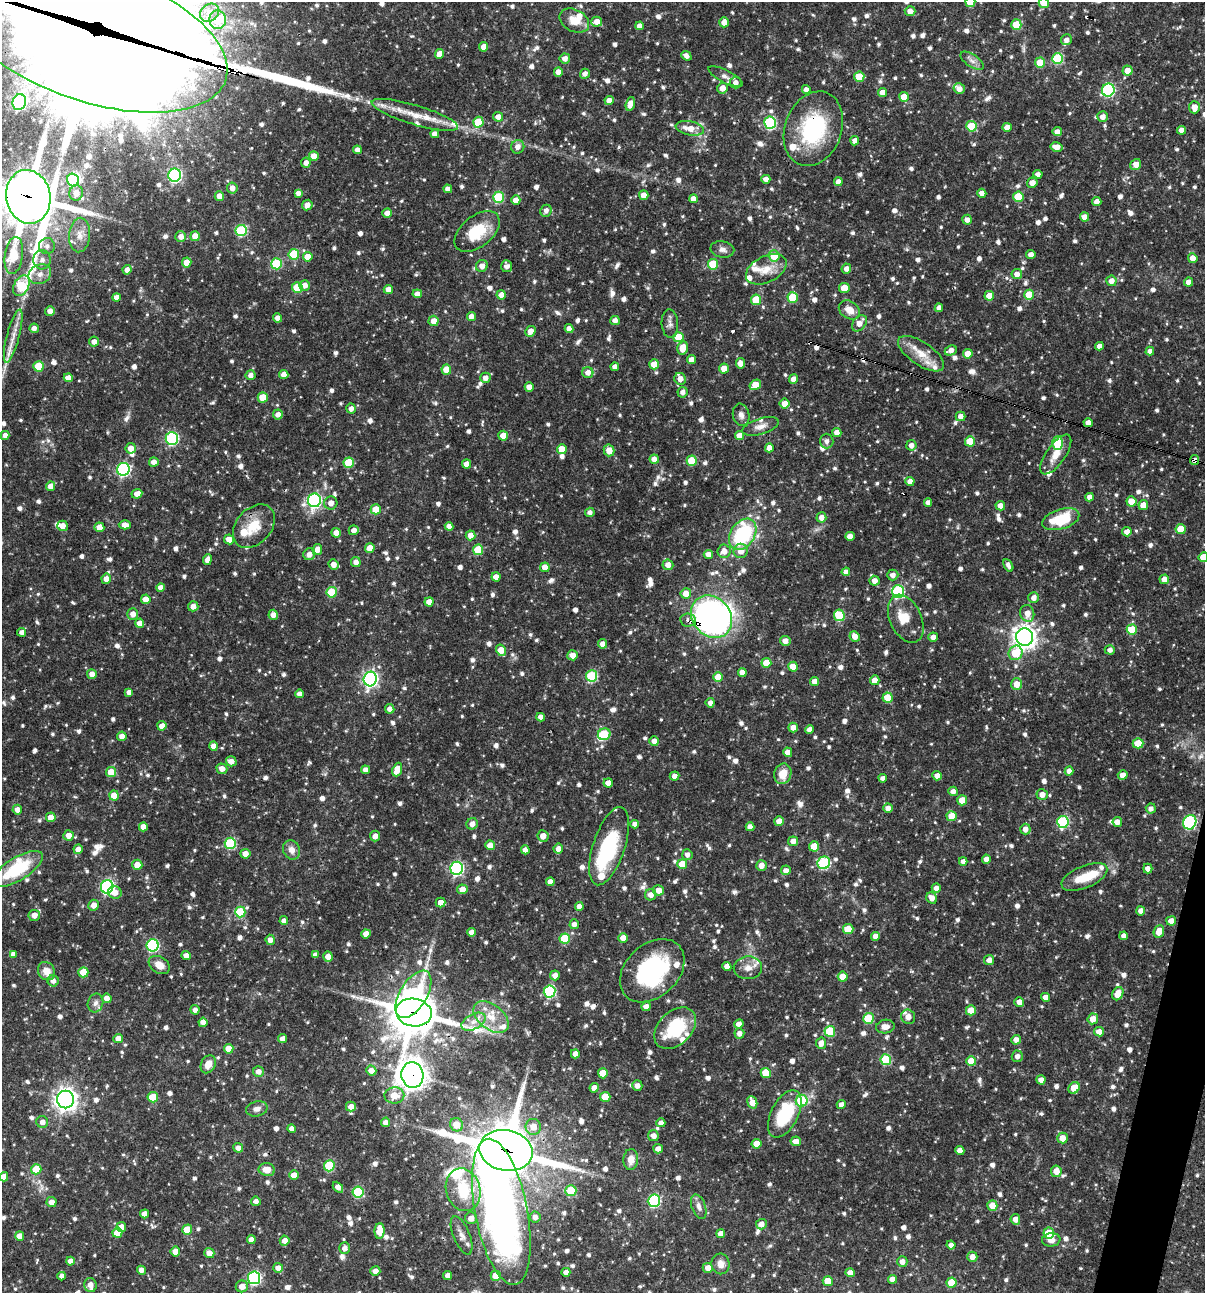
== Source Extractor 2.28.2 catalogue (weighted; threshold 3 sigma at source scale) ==
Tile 6 of 4 x 4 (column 2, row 2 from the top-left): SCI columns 1453-2655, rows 2584-3874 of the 5187 x 5168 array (HDU 1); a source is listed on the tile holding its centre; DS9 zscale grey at full resolution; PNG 1207 x 1295 px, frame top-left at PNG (2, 2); each listed source drawn as its Kron ellipse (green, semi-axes under 4 px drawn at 4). Shown black and unused: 2% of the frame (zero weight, under 3 of 4 exposures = <1% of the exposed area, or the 3 px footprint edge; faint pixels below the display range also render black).
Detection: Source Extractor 2.28.2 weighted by HDU 2 'WHT'; one run over the whole footprint, this tile lists its part. Background 0.0707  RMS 0.0036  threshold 0.0161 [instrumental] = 3 sigma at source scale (4.5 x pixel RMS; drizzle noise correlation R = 1.50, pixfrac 1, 0.05/0.05 arcsec/px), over >= 5 px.
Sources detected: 1208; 9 inside a brighter object's white glare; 5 cosmic-ray / hot-pixel residue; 3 long thin detections or spike segments (spike, bleed or trail) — neither listed nor drawn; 36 inside a brighter listed object's ellipse — not listed separately; of the other 1155, all 500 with FLUX_AUTO >= 1.72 (the completeness limit of this list) listed and drawn (655 fainter detections not listed), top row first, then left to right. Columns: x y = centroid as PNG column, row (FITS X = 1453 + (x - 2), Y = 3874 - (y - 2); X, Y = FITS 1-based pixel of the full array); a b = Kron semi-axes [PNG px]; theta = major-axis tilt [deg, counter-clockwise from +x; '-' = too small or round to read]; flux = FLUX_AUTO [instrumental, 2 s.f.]
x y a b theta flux
970 2 5 5 - 7.6
1044 3 5 5 - 5.5
910 11 5 5 - 2.6
209 13 10 8 38 3.1
218 20 9 8 - 5.6
574 21 16 11 -27 5.6
597 22 5 5 - 3.1
724 22 5 4 - 2.6
1016 25 5 5 - 10
639 26 4 4 - 2.2
92 36 141 66 -18 21000
1067 40 5 5 - 1.7
484 47 4 4 - 2.9
439 54 5 4 - 3
686 56 5 4 - 1.9
565 58 5 5 - 2.1
1058 59 5 5 - 22
972 61 13 6 -34 1.9
1040 63 5 5 - 7.1
1127 71 5 5 - 3.6
558 72 4 4 - 2.4
585 74 5 5 - 2
725 77 19 6 -27 1.8
859 77 5 5 - 8.4
736 83 6 5 - 2
723 88 5 5 - 2.9
959 89 6 5 - 2.7
806 90 4 4 - 2
1108 90 6 6 - 42
883 92 4 4 - 2.9
904 97 5 5 - 5.6
609 100 4 4 - 2.4
19 102 8 6 69 66
630 104 7 4 72 2.9
1194 107 6 5 - 3.5
415 115 45 9 -17 9.3
498 117 5 4 - 2.4
1103 117 5 5 - 2.2
478 122 5 5 - 14
770 123 6 6 - 37
971 126 5 5 - 12
1007 127 4 4 - 2.9
690 128 14 7 -11 4.1
813 129 38 28 70 34
1182 130 4 4 - 2.4
1057 132 5 4 - 2.5
435 134 4 4 - 2.2
855 141 4 4 - 2.7
518 147 7 6 - 2.2
1057 147 6 4 -12 2.6
357 150 4 4 - 2
314 156 5 5 - 2.7
306 163 5 4 - 1.8
1136 165 6 5 - 3.2
1038 174 4 4 - 1.8
175 175 6 6 - 65
766 179 4 4 - 2.5
73 180 6 6 - 26
838 182 4 4 - 2.2
1032 183 5 5 - 3.1
232 188 5 5 - 2
448 189 4 4 - 2.4
76 193 8 7 - 3.6
298 193 4 4 - 1.7
982 193 4 4 - 1.9
644 195 5 4 - 2.7
219 196 5 4 - 2.6
28 197 27 22 -79 1500
498 197 5 5 - 20
1018 197 5 5 - 11
693 199 4 4 - 2.3
516 200 4 4 - 2.8
1097 201 4 4 - 2.3
307 205 5 5 - 2.3
546 211 6 5 - 1.8
387 213 5 4 - 2.6
1084 217 4 4 - 2.5
967 220 5 5 - 2.1
241 230 5 5 - 28
477 231 26 15 39 14
80 235 17 10 86 4.1
195 236 5 5 - 3.7
181 237 5 5 - 2.3
47 246 8 8 - 1.8
722 249 12 8 -10 1.8
294 254 5 5 - 13
14 255 19 9 81 15
1031 255 4 4 - 2.4
774 256 5 5 - 7.8
308 257 5 5 - 4.5
1193 258 5 4 - 2.4
42 260 9 8 - 2.1
187 262 5 4 - 4.4
276 264 5 5 - 20
713 264 5 5 - 15
482 266 6 5 - 2.5
507 266 6 5 - 1.8
766 269 22 13 27 6
846 269 5 4 - 1.9
127 270 4 4 - 2
40 274 12 9 25 3
1017 274 5 5 - 2.4
1111 281 5 5 - 2.4
1189 282 4 4 - 2.4
305 285 5 5 - 2.5
21 286 11 7 62 23
297 287 5 5 - 14
844 288 5 5 - 6.3
388 289 4 4 - 3
417 294 4 4 - 2.3
501 295 5 4 - 2.2
1029 295 5 5 - 8.9
989 296 5 5 - 5
116 297 4 4 - 2.2
793 297 5 5 - 12
756 300 5 5 - 10
939 308 4 4 - 1.8
849 310 11 8 -35 3.8
50 311 5 4 - 2.3
471 316 4 4 - 1.8
277 318 4 4 - 2
433 321 5 5 - 3.1
615 321 4 4 - 2.3
859 323 9 6 53 2.8
670 324 14 8 -86 1.8
34 328 5 4 - 1.8
569 329 4 4 - 2.2
530 331 6 5 - 2.6
13 336 27 6 75 4.2
678 337 5 5 - 11
94 342 5 5 - 2
1099 346 4 4 - 1.9
683 348 7 5 76 4.8
951 350 6 4 24 2.5
1150 351 4 4 - 1.8
921 354 26 11 -34 6.9
968 354 4 4 - 4.2
691 359 4 4 - 2.1
740 363 5 4 - 2.3
654 364 5 5 - 6.5
38 366 5 5 - 11
615 367 4 4 - 2
724 368 5 5 - 3.8
446 369 5 5 - 4.5
588 373 5 5 - 2.5
284 374 4 4 - 2.3
251 375 5 5 - 1.9
68 378 4 4 - 2.5
485 378 5 5 - 2.1
680 379 6 5 - 2.9
794 379 4 4 - 2.6
755 385 6 5 - 5.5
529 387 4 4 - 2.8
682 392 5 5 - 1.8
263 397 5 5 - 7.1
784 404 5 5 - 2.9
351 409 5 4 - 1.9
278 414 5 5 - 2.3
741 415 11 8 -76 1.9
961 416 5 5 - 2.4
1088 423 4 4 - 2.5
760 426 19 8 17 2.8
837 432 4 4 - 2.2
5 435 4 4 - 2
503 436 5 5 - 5.2
739 436 4 4 - 3.7
172 438 6 6 - 47
827 441 7 6 - 1.7
970 441 5 5 - 8.9
1058 443 7 5 90 16
911 445 5 5 - 2.2
131 448 5 5 - 3
769 448 4 4 - 3
562 449 5 5 - 6
609 450 6 5 - 3.8
1056 455 23 9 55 5
654 459 4 4 - 2.5
1195 460 5 4 - 2
692 461 5 5 - 10
154 462 5 4 - 2.3
349 463 5 5 - 14
467 464 4 4 - 2.9
123 469 6 6 - 57
910 481 4 4 - 2.3
50 486 5 4 - 2.5
137 494 5 4 - 2.7
1090 497 4 4 - 2.1
314 500 7 6 - 74
1131 501 5 5 - 5.3
331 503 6 6 - 2.1
928 503 4 4 - 1.9
1143 505 5 5 - 4.7
1000 506 5 4 - 2.6
376 509 5 5 - 7.2
590 512 4 4 - 1.7
821 517 5 5 - 2.5
1061 519 19 10 17 15
125 525 6 4 0 3
62 526 5 5 - 2.5
254 526 25 17 48 8.8
449 526 4 4 - 2.2
99 527 5 5 - 3.4
1181 529 5 5 - 7.9
354 530 5 5 - 1.9
1127 532 5 4 - 2.6
336 533 5 4 - 2.4
743 534 17 12 57 33
470 535 5 5 - 2.9
850 536 5 4 - 2.8
229 539 5 5 - 3.6
370 548 5 5 - 4.4
317 549 5 4 - 2.6
478 550 5 5 - 12
724 551 6 6 - 2.8
741 551 7 7 - 3.2
309 554 6 5 - 2.5
708 554 4 4 - 2.4
1203 557 5 4 - 6
207 560 5 4 - 1.7
356 562 5 5 - 2.2
334 565 5 5 - 2.6
668 565 5 5 - 2.4
1008 565 7 4 -63 1.7
545 567 5 4 - 3.4
846 572 4 4 - 2.2
893 575 5 5 - 1.9
496 577 4 4 - 2.9
106 579 5 4 - 2.2
1164 579 5 5 - 2.9
875 581 5 5 - 2.4
161 587 4 4 - 2.1
898 591 6 6 - 39
332 592 5 5 - 15
686 593 5 5 - 3.4
1034 598 5 5 - 2.1
146 599 4 4 - 3.4
429 602 4 4 - 3.1
193 606 5 5 - 2.5
1027 613 8 7 - 3.5
133 614 5 5 - 2.7
273 615 5 4 - 2.2
839 615 6 5 - 18
712 617 23 19 -50 120
906 619 25 16 -65 6.9
688 620 8 6 -7 2.5
140 623 4 4 - 2.6
1132 630 5 5 - 12
22 632 4 4 - 1.8
855 636 5 5 - 2.6
933 637 5 4 - 2.4
1025 637 8 8 - 270
785 641 5 5 - 2.5
603 644 4 4 - 2.7
501 650 6 5 - 4.6
1110 650 5 4 - 1.8
1016 653 7 6 - 11
573 655 5 5 - 2.7
766 663 5 5 - 6.9
793 667 5 5 - 5.2
742 672 4 4 - 2.6
92 674 5 5 - 2.3
592 676 5 5 - 27
718 677 5 5 - 6.6
370 679 7 6 - 95
875 680 5 5 - 3.4
815 681 4 4 - 2.4
1017 684 6 5 - 3.9
129 692 4 4 - 1.7
299 694 4 4 - 2.2
888 698 5 5 - 8.2
710 703 5 4 - 1.8
390 709 4 4 - 2
541 717 4 4 - 2.1
162 726 4 4 - 2.5
793 727 5 4 - 2.3
809 729 4 4 - 2.1
604 734 6 5 - 18
122 736 5 4 - 2.2
654 741 5 4 - 2.1
1138 743 5 5 - 8.2
213 746 4 4 - 2.5
788 752 5 4 - 2.5
231 761 5 5 - 2.3
222 769 5 5 - 2.6
365 770 4 4 - 2.2
397 770 7 4 69 5.8
1069 771 4 4 - 2.1
111 772 5 5 - 6.3
783 774 10 8 74 6.1
1123 775 5 5 - 3
675 776 5 4 - 1.8
937 776 5 4 - 2.3
883 778 4 4 - 1.7
608 783 4 4 - 2.9
953 791 5 4 - 1.9
1042 794 5 5 - 2.5
114 796 5 5 - 5.7
962 800 5 5 - 4.7
888 808 5 4 - 2.2
1151 808 5 5 - 1.8
17 810 5 5 - 2.4
952 816 5 5 - 6.2
51 817 5 4 - 3.5
779 821 5 5 - 3.7
1063 822 6 6 - 33
1117 822 5 4 - 2.7
1190 822 7 6 - 44
472 824 6 5 - 2.3
635 824 4 4 - 1.7
143 827 4 4 - 2.4
750 827 4 4 - 2.2
1025 829 5 5 - 2.5
68 836 5 5 - 3.1
375 836 5 5 - 2.4
543 836 6 5 - 2.9
793 841 5 5 - 2.8
230 843 5 5 - 27
490 845 5 5 - 2.9
609 846 41 16 72 26
814 846 5 5 - 7
78 849 5 4 - 2.6
558 849 5 5 - 2.2
292 850 10 8 -63 2.5
525 850 4 4 - 2
245 854 5 5 - 2.7
687 855 5 5 - 1.7
986 859 4 4 - 2.4
963 861 4 4 - 2
824 863 6 6 - 29
682 864 5 5 - 6.8
137 865 5 5 - 4.7
761 865 5 5 - 2.7
457 868 6 6 - 63
17 869 29 11 32 22
1148 869 5 4 - 2
786 870 5 5 - 1.8
1084 877 24 11 23 8.6
550 882 4 4 - 2.1
107 887 6 6 - 69
936 888 5 4 - 2.1
462 889 5 5 - 2.9
658 890 5 5 - 2.7
115 892 7 6 - 3.1
651 895 6 5 - 2.4
932 898 6 5 - 2.6
441 902 5 5 - 2.6
94 905 5 5 - 2.4
579 906 4 4 - 2.2
1141 911 4 4 - 2.4
240 912 5 5 - 17
34 915 5 5 - 2.7
284 921 4 4 - 1.8
1171 921 5 4 - 2.8
574 924 5 4 - 1.8
848 929 5 5 - 7.1
1159 931 6 5 - 4.7
471 932 4 4 - 2.3
366 934 4 4 - 3.2
875 936 4 4 - 2.3
1124 936 4 4 - 2.1
623 938 4 4 - 3.5
565 939 5 5 - 13
270 940 5 4 - 2
153 945 6 6 - 46
13 954 4 4 - 1.7
315 955 4 4 - 1.8
186 956 5 4 - 2.2
328 957 5 5 - 3
989 960 5 5 - 2.3
159 965 11 8 -32 3.5
727 966 5 4 - 2.4
748 968 14 11 2 3.6
46 971 9 8 - 3.7
652 971 37 26 43 42
83 972 5 5 - 8.1
555 975 5 5 - 2.2
843 977 5 5 - 6
53 981 6 5 - 1.8
550 991 6 6 - 36
413 994 26 13 59 38
1118 994 7 5 64 4.5
1046 997 4 4 - 2.4
107 998 5 4 - 2.2
1019 1002 5 5 - 2.6
95 1003 9 7 72 1.8
646 1007 4 4 - 2.3
195 1010 5 4 - 1.9
971 1010 5 5 - 5.5
414 1012 18 14 -9 1200
491 1017 20 12 -39 7.3
908 1017 7 7 - 3.1
868 1018 5 5 - 14
1093 1019 5 5 - 4.2
203 1022 4 4 - 2.3
474 1022 13 7 27 2.9
739 1024 5 4 - 2.2
885 1027 9 6 10 2.5
675 1028 24 16 45 18
830 1031 5 5 - 18
1099 1032 5 4 - 2.8
739 1033 5 5 - 1.8
118 1038 5 4 - 2.6
283 1039 4 4 - 2.3
1016 1040 5 5 - 2
821 1043 6 5 - 2.4
229 1049 5 4 - 4.7
575 1054 4 4 - 2.4
1017 1056 6 5 - 1.7
886 1060 5 5 - 20
971 1061 5 5 - 6.9
208 1064 9 7 62 3.6
371 1071 5 5 - 2.6
258 1072 5 5 - 1.9
603 1073 5 5 - 7.3
766 1073 5 5 - 7.7
412 1075 13 11 -79 390
1041 1080 4 4 - 2
637 1086 5 5 - 2.2
594 1088 4 4 - 2.7
1074 1088 6 5 - 6.5
394 1095 10 8 1 4.5
153 1097 5 5 - 10
605 1097 5 5 - 6.4
66 1099 9 8 - 230
802 1101 6 5 - 18
752 1102 6 5 - 3.9
841 1104 4 4 - 2
351 1107 5 5 - 2.7
257 1109 11 7 13 2
785 1114 25 13 63 22
42 1122 6 6 - 2
386 1122 5 4 - 1.9
661 1123 4 4 - 2.2
456 1125 7 6 - 5.5
533 1127 8 7 - 3.6
292 1128 4 4 - 2
653 1136 5 5 - 2.1
1062 1138 5 5 - 3.7
796 1141 5 4 - 2.7
757 1144 5 5 - 5.9
238 1148 5 4 - 1.9
658 1149 5 4 - 2.1
506 1150 27 20 -11 1800
960 1150 4 4 - 2.4
631 1159 10 7 87 2.8
329 1166 5 5 - 20
36 1169 5 5 - 8.2
267 1170 8 6 -10 3.6
1056 1171 5 5 - 3.5
294 1175 5 4 - 3.5
4 1177 4 4 - 3.1
338 1187 6 4 -47 2.4
463 1190 22 17 -73 16
571 1191 5 5 - 14
358 1192 5 5 - 20
256 1201 5 4 - 1.7
654 1201 6 6 - 43
52 1202 5 5 - 2.6
992 1206 5 5 - 5
699 1207 12 7 -70 2.2
501 1212 74 26 -79 210
144 1214 4 4 - 2.6
535 1217 5 5 - 1.9
471 1218 6 6 - 2.3
1015 1219 5 5 - 2.7
761 1224 5 5 - 2.7
121 1227 5 5 - 2.6
187 1230 5 5 - 7.8
380 1231 8 5 88 7
117 1233 5 5 - 6.1
1049 1233 5 5 - 11
721 1234 4 4 - 2.4
462 1235 20 8 -68 2.7
20 1236 4 4 - 3.6
251 1240 4 4 - 2.3
1051 1240 9 6 7 2.2
285 1241 5 5 - 2.7
951 1245 4 4 - 1.9
345 1248 6 5 - 2.1
175 1251 5 5 - 3.6
209 1253 5 5 - 2.9
972 1257 5 5 - 2.3
70 1261 4 4 - 2.3
902 1262 5 5 - 2.5
720 1264 10 9 - 2.8
278 1268 5 5 - 2.1
708 1268 5 5 - 2.6
141 1270 4 4 - 2.1
375 1271 5 4 - 2.3
566 1272 4 4 - 2.2
850 1273 4 4 - 2.4
448 1275 4 4 - 2.3
62 1276 4 4 - 1.9
496 1276 5 5 - 5.9
254 1278 6 6 - 51
892 1279 4 4 - 2.5
828 1281 5 5 - 6.6
951 1283 5 5 - 6.9
90 1285 7 6 - 2.6
242 1286 6 6 - 2.9
Overlapping masked pixels (flux is a lower limit): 12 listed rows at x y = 92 36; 415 115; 813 129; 28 197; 654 459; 1195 460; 712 617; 688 620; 414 1012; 412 1075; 506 1150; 501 1212
Isophote crosses this tile's border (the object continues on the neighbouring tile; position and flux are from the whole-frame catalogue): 6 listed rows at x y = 970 2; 1044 3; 92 36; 28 197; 1203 557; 4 1177